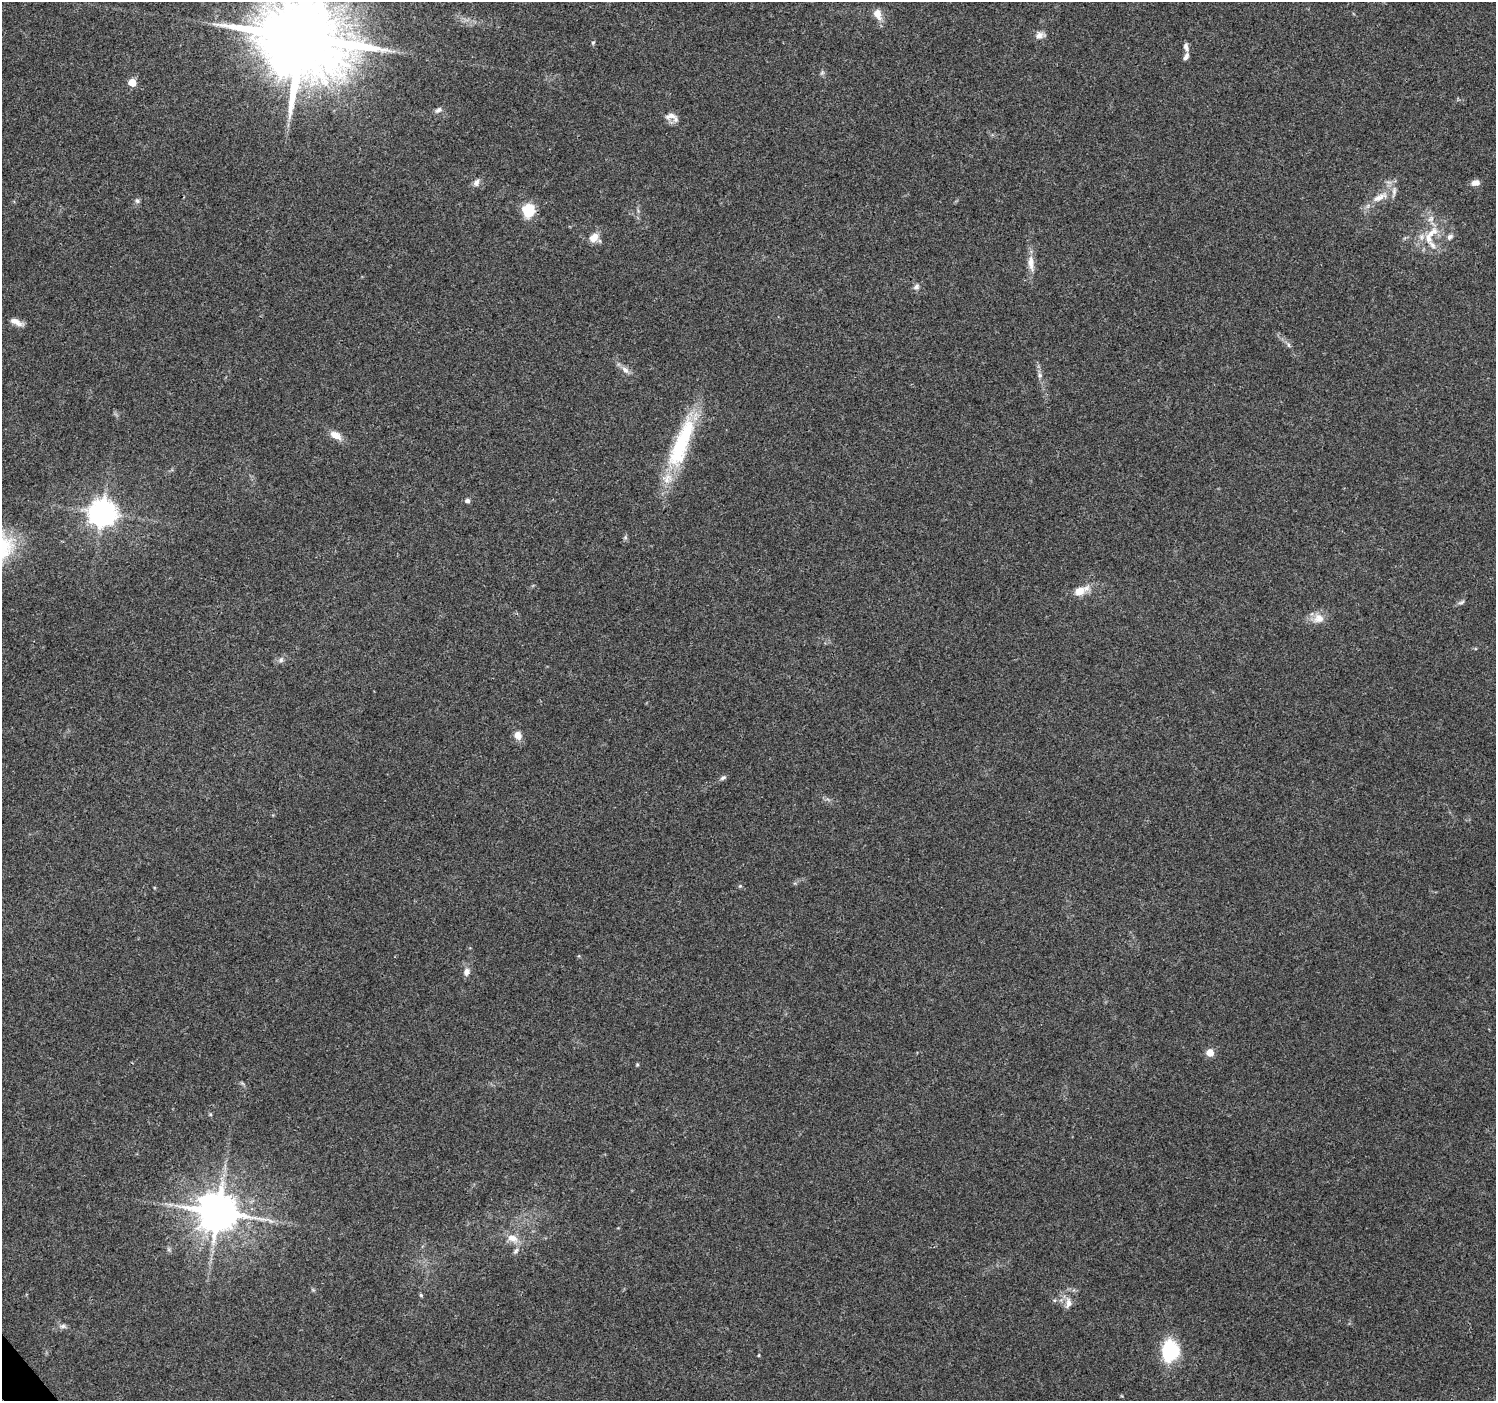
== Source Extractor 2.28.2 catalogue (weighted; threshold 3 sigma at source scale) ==
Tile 7 of 4 x 4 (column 3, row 2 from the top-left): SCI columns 2991-4484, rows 2933-4331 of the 5984 x 5930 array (HDU 1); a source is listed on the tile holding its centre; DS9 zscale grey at full resolution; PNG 1498 x 1403 px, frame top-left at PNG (2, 2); no overlay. Shown black and unused: <1% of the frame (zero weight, under 3 of 4 exposures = <1% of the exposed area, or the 3 px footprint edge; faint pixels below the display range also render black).
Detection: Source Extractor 2.28.2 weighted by HDU 2 'WHT'; one run over the whole footprint, this tile lists its part. Background 0.0621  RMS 0.004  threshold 0.0182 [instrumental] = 3 sigma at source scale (4.5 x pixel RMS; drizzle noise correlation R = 1.50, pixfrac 1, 0.0396/0.0396 arcsec/px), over >= 5 px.
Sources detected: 52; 3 inside a brighter listed object's ellipse — not listed separately; the other 49 listed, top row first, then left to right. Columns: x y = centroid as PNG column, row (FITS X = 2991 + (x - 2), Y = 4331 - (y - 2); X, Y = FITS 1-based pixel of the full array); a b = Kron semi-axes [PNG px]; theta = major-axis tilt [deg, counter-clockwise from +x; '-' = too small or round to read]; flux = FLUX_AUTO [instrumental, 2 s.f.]
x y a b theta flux
877 14 14 9 -65 4.2
1040 35 13 9 16 2.3
301 38 24 21 10 6400
593 43 6 4 62 0.59
1186 47 12 6 -74 1.6
822 73 8 5 65 0.84
132 82 5 5 - 9.1
438 110 10 6 31 1.3
672 117 19 10 -22 3.4
476 183 10 7 57 1.8
1475 183 9 6 13 2.6
1380 197 27 10 27 6.1
137 201 8 6 -74 1
528 210 12 11 - 13
1431 219 10 6 44 1.7
1432 233 23 10 40 7
1450 237 9 6 36 1.3
594 238 13 9 43 4.1
1432 245 21 8 -50 4.1
1031 263 23 9 -86 4.3
916 287 9 7 52 1.4
16 322 18 7 -23 2.9
1288 345 8 4 -81 0.81
625 370 12 7 -46 2.2
1040 375 7 7 - 1.1
336 435 16 9 -30 3.9
681 443 74 19 69 37
467 501 6 5 - 1.2
102 513 8 8 - 520
1081 590 22 10 22 5.5
1461 602 11 5 18 1
1318 618 17 13 12 4.6
281 660 9 6 47 1.4
518 735 10 8 -61 3.3
723 778 9 5 31 1
740 886 5 4 - 0.48
467 972 10 8 72 2.2
1210 1052 5 5 - 7.6
637 1065 5 4 - 0.48
170 1204 9 4 0 1.3
218 1212 12 11 - 1400
512 1238 17 10 -28 4.8
516 1251 9 5 53 1.2
313 1290 6 4 -19 0.55
421 1295 5 4 - 0.57
1068 1303 15 9 85 3.5
63 1326 10 6 1 1.3
1171 1351 19 16 82 29
759 1355 5 3 - 0.37
Overlapping masked pixels (flux is a lower limit): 1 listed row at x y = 301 38
Isophote crosses this tile's border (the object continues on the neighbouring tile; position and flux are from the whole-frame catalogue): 1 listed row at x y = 301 38